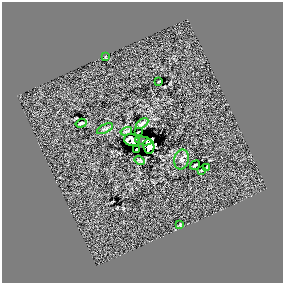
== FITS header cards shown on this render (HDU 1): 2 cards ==
NAXIS1  =                  281 /
NAXIS2  =                  281 /

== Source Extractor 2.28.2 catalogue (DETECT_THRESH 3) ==
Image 281 x 281 px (HDU 1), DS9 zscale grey, 1 PNG px = 1 image px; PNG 285 x 285 px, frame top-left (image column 1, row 281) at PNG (2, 2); each listed source drawn as its Kron ellipse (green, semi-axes under 4 px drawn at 4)
Background 0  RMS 26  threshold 76.8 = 3 sigma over >= 5 px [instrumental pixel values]
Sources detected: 18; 1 with non-positive FLUX_AUTO (blend fragments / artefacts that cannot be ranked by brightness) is neither listed nor drawn; the other 17 listed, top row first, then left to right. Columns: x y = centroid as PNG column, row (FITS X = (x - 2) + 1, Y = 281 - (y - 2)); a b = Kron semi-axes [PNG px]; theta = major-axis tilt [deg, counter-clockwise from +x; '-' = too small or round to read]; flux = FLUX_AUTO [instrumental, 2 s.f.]
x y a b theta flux
105 57 3 2 - 950
159 81 3 2 - 1300
81 123 5 3 - 4000
142 124 7 3 34 4000
105 129 9 3 27 3000
126 131 6 2 18 2300
138 132 3 2 - 1500
132 140 8 6 -14 10000
143 141 8 4 -8 14000
149 146 7 5 -80 35000
137 149 3 2 - 2800
181 159 10 7 78 5400
140 160 5 3 - 2800
195 165 5 2 - 2000
207 168 3 2 - 1900
202 170 2 2 - 1100
180 225 3 3 - 1500
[1 non-positive-flux detection neither listed nor drawn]